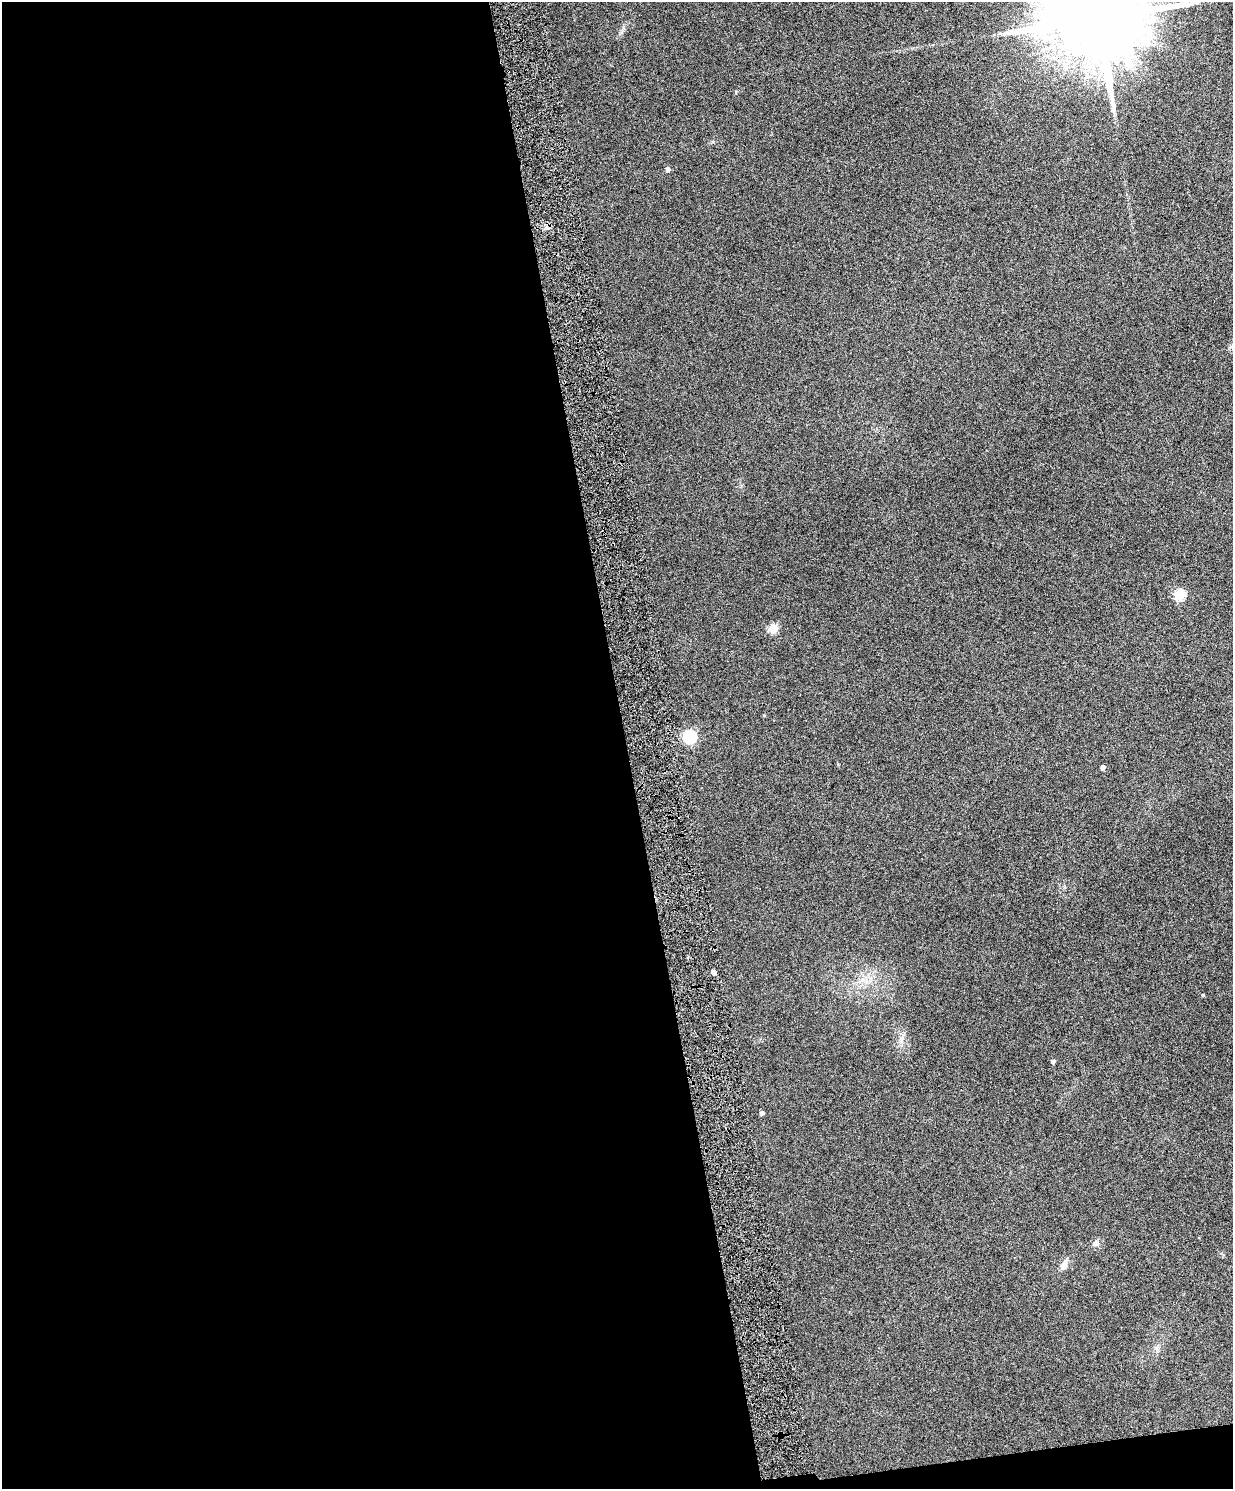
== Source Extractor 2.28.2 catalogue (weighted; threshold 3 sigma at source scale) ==
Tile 9 of 4 x 3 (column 1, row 3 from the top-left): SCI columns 3-1233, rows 144-1630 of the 4928 x 4863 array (HDU 1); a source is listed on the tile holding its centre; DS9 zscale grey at full resolution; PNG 1235 x 1491 px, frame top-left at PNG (2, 2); no overlay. Shown black and unused: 52% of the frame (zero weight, under 4 of 8 exposures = <1% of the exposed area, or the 3 px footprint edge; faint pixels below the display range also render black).
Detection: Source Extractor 2.28.2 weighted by HDU 2 'WHT'; one run over the whole footprint, this tile lists its part. Background 0.0712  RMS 0.0043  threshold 0.0176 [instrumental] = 3 sigma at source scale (4.09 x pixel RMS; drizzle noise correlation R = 1.36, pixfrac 0.8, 0.05/0.05 arcsec/px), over >= 5 px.
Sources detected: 12; all 12 listed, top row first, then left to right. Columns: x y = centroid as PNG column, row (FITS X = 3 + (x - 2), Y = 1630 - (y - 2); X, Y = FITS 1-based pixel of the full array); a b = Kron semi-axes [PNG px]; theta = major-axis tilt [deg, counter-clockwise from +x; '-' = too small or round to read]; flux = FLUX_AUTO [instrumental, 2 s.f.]
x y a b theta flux
1099 18 26 19 4 10000
667 169 5 5 - 1
1180 595 5 5 - 26
773 629 5 5 - 16
690 737 6 6 - 56
1103 767 4 4 - 1.4
713 972 4 4 - 1.5
1202 995 4 4 - 0.44
1053 1061 4 4 - 1
761 1113 4 4 - 1.1
1096 1243 8 7 - 1.4
1064 1265 15 7 65 2.5
Isophote crosses this tile's border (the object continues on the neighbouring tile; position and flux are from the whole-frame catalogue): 1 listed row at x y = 1099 18